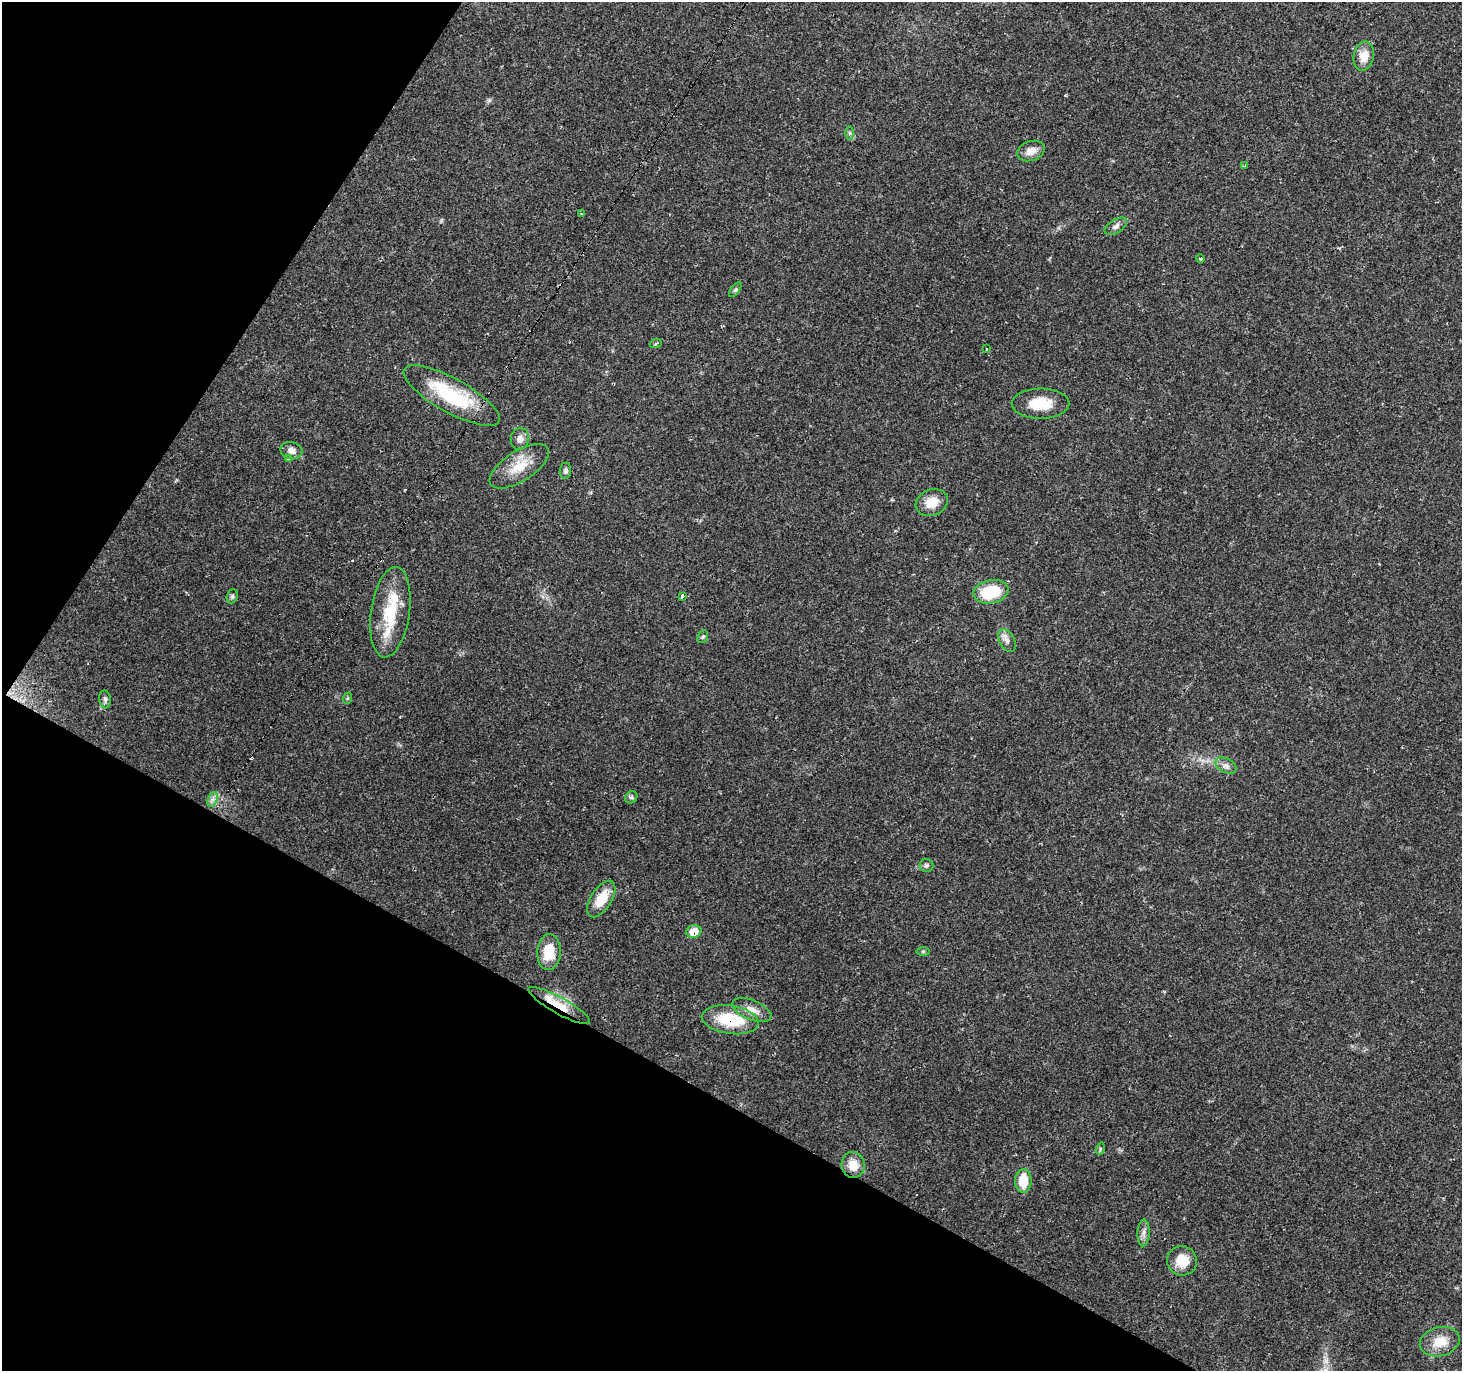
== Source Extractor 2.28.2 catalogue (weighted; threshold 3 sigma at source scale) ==
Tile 9 of 4 x 4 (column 1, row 3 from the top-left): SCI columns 1-1460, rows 1558-2926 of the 5843 x 5920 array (HDU 1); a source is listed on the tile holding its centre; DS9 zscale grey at full resolution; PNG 1464 x 1373 px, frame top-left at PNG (2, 2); each listed source drawn as its Kron ellipse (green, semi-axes under 4 px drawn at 4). Shown black and unused: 28% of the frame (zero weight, under 2 of 3 exposures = <1% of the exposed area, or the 3 px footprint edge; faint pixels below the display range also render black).
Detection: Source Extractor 2.28.2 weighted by HDU 2 'WHT'; one run over the whole footprint, this tile lists its part. Background 0.0649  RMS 0.0047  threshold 0.0211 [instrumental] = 3 sigma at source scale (4.5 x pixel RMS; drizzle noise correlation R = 1.50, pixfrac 1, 0.0396/0.0396 arcsec/px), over >= 5 px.
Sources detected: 45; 1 cosmic-ray / hot-pixel residue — neither listed nor drawn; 1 inside a brighter listed object's ellipse — not listed separately; the other 43 listed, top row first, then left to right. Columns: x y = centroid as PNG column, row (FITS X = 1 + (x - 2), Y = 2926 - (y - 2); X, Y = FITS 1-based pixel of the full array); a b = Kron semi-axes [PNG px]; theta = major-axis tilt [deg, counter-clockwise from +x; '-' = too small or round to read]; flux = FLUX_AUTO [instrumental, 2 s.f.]
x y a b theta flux
1364 56 15 10 77 6.1
850 133 7 4 -89 0.88
1031 151 14 10 18 4.9
1245 166 3 3 - 0.85
582 214 4 3 - 0.73
1116 226 12 6 33 2
1200 259 4 4 - 1.1
735 290 8 4 54 0.9
656 343 6 4 20 0.57
986 349 3 2 - 0.55
452 396 54 17 -29 33
1040 404 29 15 0 13
520 439 11 9 74 2.8
291 450 11 8 -13 3
288 459 3 3 - 1.8
519 466 34 15 33 11
565 471 8 5 84 1.4
932 503 16 13 21 7.8
991 592 18 11 11 20
232 596 7 5 69 0.95
682 596 3 3 - 1.5
390 612 45 19 82 23
703 637 6 5 - 0.75
1007 640 12 7 -61 2.4
348 698 6 3 70 0.48
105 699 9 5 -84 1.4
1226 766 11 7 -28 2.3
631 797 6 5 - 0.97
213 799 7 4 71 1.5
926 865 7 6 - 1.1
601 899 20 10 58 11
694 931 7 6 - 7.2
923 951 7 4 0 0.7
549 952 18 12 86 12
559 1006 35 8 -29 11
752 1010 21 10 -22 5.2
730 1020 28 14 -9 22
1100 1149 6 4 74 0.64
853 1165 13 11 -78 6.9
1023 1181 12 8 88 11
1144 1233 13 6 87 2.2
1182 1261 15 14 - 9.6
1440 1342 20 14 14 9
Overlapping masked pixels (flux is a lower limit): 3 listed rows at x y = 694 931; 559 1006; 730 1020